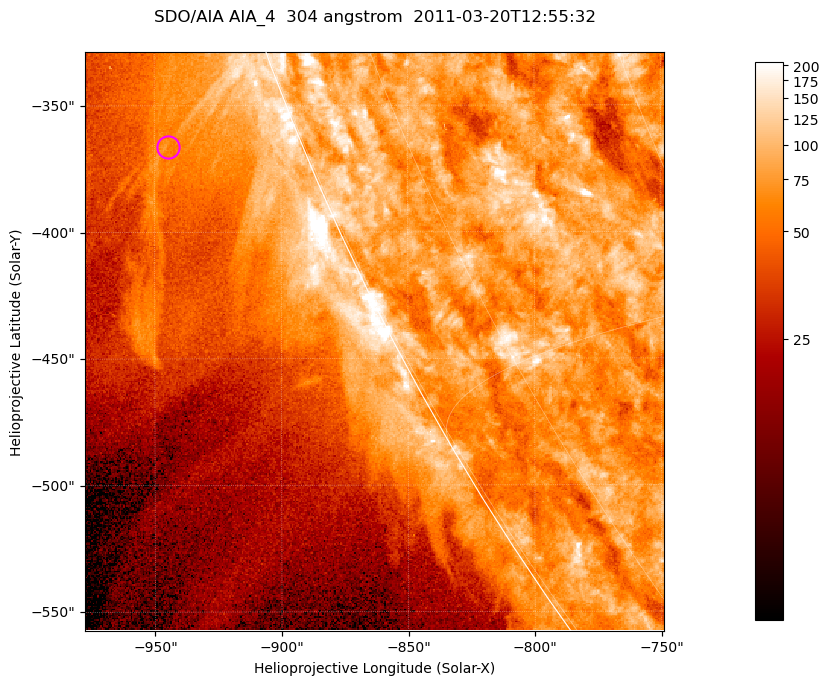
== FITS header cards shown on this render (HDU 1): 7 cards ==
TELESCOP= 'SDO/AIA '           / For AIA: SDO/AIA
INSTRUME= 'AIA_4   '           / For AIA: AIA_ATA1, AIA_ATA2, AIA_ATA3 or AIA_AT
WAVELNTH=                  304 / [angstrom] Wavelength
WAVEUNIT= 'angstrom'           / Wavelength unit: angstrom
DATE-OBS= '2011-03-20T12:55:32.127' / [ISO] Date when observation started; ISO 8
CTYPE1  = 'HPLN-TAN'           / CTYPE1; Typically HPLN
CTYPE2  = 'HPLT-TAN'           / CTYPE2; Typically HPLT

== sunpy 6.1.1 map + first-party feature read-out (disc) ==
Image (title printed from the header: SDO/AIA AIA_4  304 angstrom  2011-03-20T12:55:32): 381 x 381 px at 0.6 arcsec/px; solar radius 964 arcsec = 1606 px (partial field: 0.8% of the solar disc is inside the frame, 45% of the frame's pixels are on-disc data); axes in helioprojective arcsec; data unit not stated in the header (colour bar unlabelled)
Orientation: roll -0.132 deg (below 1 deg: not rotated)
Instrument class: DISC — disc imager (sunpy class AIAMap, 304 A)
Bright regions (active regions / flare kernels): reference = the on-disc median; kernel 3 px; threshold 5 sigma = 115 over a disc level ~75.1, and >= 1.15x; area >= 145 px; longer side >= 5 px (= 3 arcsec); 0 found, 0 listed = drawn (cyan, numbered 1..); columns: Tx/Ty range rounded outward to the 2 arcsec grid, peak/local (2 s.f.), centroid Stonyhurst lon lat
Off-limb structures (1.02-1.3 R_sun): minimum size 72 px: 8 found; the strongest spans PA ~110..115 deg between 1.03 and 1.08 R_sun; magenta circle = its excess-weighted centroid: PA ~110 deg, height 1.05 R_sun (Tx ~-944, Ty ~-366 arcsec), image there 1.8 x the reference